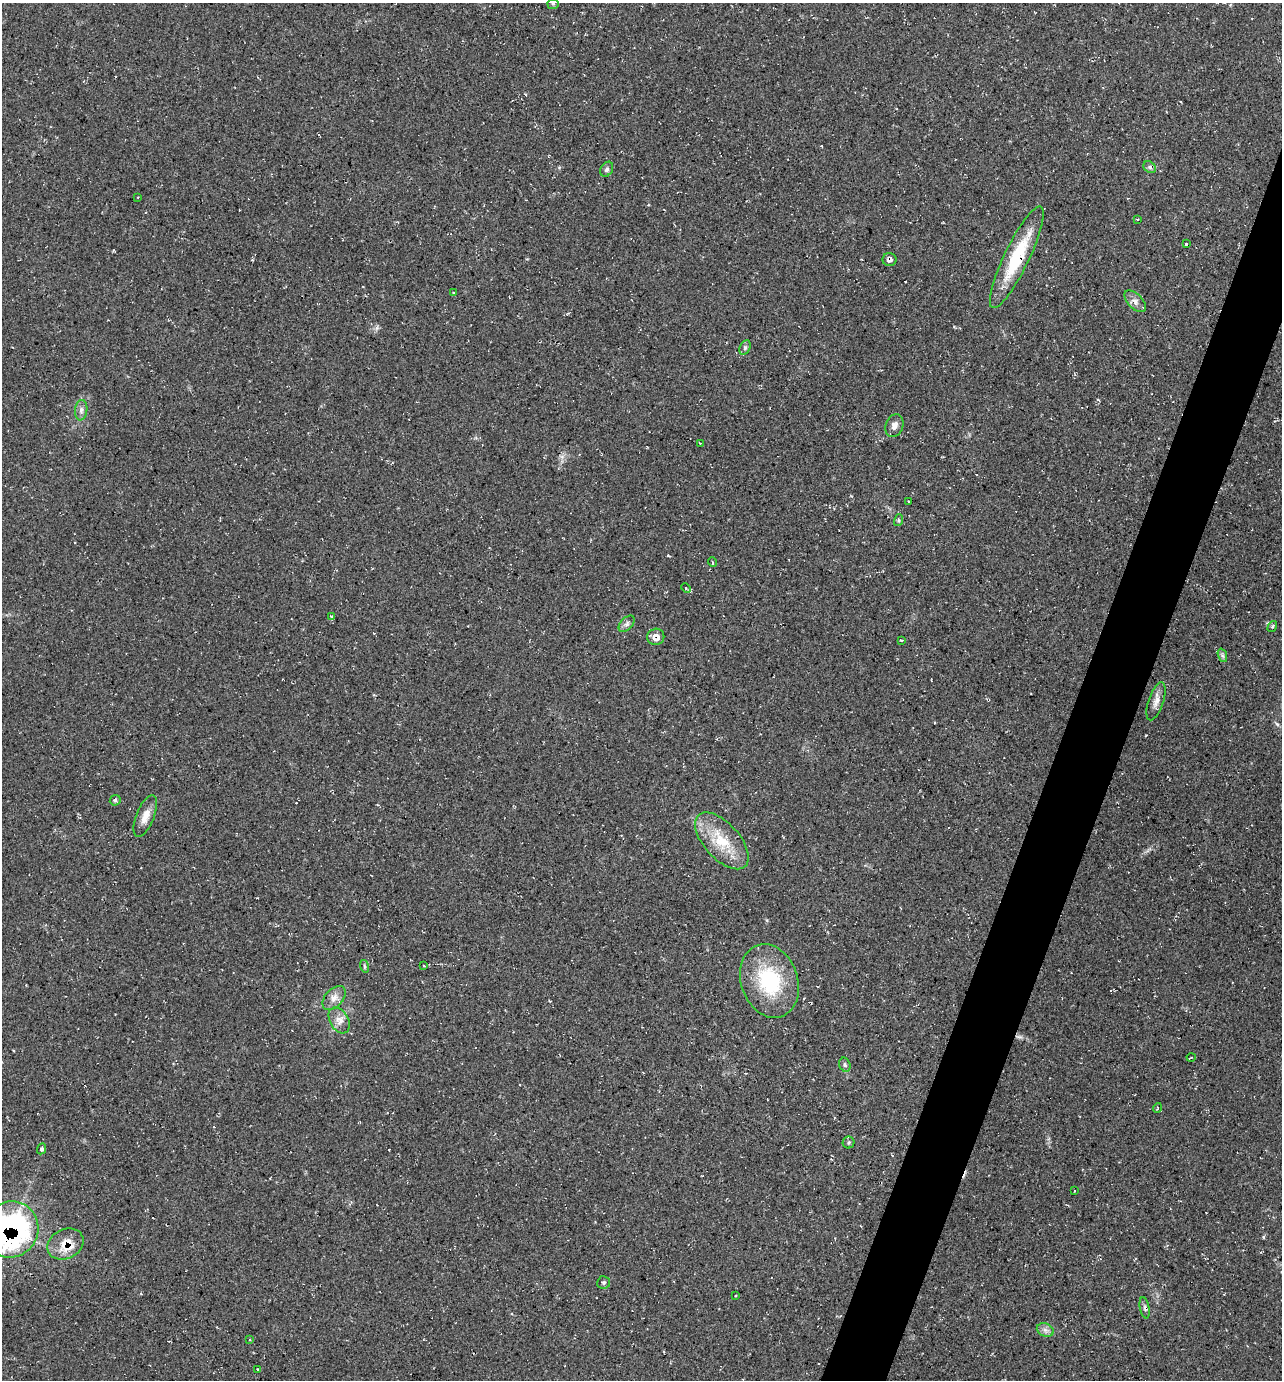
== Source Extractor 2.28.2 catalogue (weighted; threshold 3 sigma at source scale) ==
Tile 10 of 4 x 4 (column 2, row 3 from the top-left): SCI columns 1419-2698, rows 1381-2758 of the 5530 x 5520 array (HDU 1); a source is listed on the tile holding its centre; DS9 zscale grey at full resolution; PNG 1284 x 1382 px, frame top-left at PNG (2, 3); each listed source drawn as its Kron ellipse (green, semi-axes under 4 px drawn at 4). Shown black and unused: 4% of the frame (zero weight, under 2 of 3 exposures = <1% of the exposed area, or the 3 px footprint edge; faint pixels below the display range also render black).
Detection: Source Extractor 2.28.2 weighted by HDU 2 'WHT'; one run over the whole footprint, this tile lists its part. Background 0.244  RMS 0.014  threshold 0.0622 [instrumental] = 3 sigma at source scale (4.5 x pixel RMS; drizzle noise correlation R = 1.50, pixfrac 1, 0.05/0.05 arcsec/px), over >= 5 px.
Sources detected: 49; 2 cosmic-ray / hot-pixel residue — neither listed nor drawn; the other 47 listed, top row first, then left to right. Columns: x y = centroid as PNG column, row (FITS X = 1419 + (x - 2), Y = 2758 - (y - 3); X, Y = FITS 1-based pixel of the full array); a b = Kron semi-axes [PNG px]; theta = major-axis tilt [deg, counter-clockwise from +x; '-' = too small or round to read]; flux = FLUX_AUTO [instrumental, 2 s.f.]
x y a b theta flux
553 4 6 5 - 2.2
1150 167 7 5 -40 3.3
607 169 8 6 58 3.7
138 197 3 2 - 0.99
1137 219 3 2 - 1.2
1186 244 3 3 - 3
1017 257 56 12 64 81
889 260 7 6 - 4.9
453 293 4 3 - 1.2
1135 301 13 7 -46 7.6
745 348 8 5 64 3.1
81 410 10 6 83 5.6
894 426 12 8 68 7.4
700 443 3 2 - 1.7
908 501 2 2 - 0.93
899 520 6 4 72 2
712 562 5 3 - 1.4
686 588 5 3 - 1.4
332 617 4 3 - 3.2
627 624 10 6 46 4.5
1272 627 6 3 57 1.8
656 637 8 8 - 13
901 640 4 3 - 1.6
1222 655 7 4 -71 2.8
1156 701 20 7 71 9.7
115 800 6 5 - 2.4
145 816 22 9 68 15
722 841 35 17 -48 50
364 966 6 4 -71 1.9
424 966 3 2 - 0.93
769 981 38 28 -71 100
334 998 14 9 48 10
339 1020 14 9 -60 10
1191 1057 4 3 - 1.2
845 1065 7 5 -74 2.9
1157 1108 5 3 - 1.1
849 1142 6 6 - 2.6
41 1149 6 4 66 2.8
1075 1191 3 2 - 0.83
11 1229 28 27 - 350
65 1244 19 14 27 27
604 1282 6 6 - 3
735 1296 3 2 - 1.1
1145 1308 11 4 -79 3.8
1045 1330 9 6 -22 5.5
250 1340 3 2 - 1.2
258 1369 3 3 - 2
Overlapping masked pixels (flux is a lower limit): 5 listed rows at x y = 1017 257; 889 260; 656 637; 11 1229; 65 1244
Isophote crosses this tile's border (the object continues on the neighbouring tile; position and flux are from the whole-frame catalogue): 1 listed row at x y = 11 1229